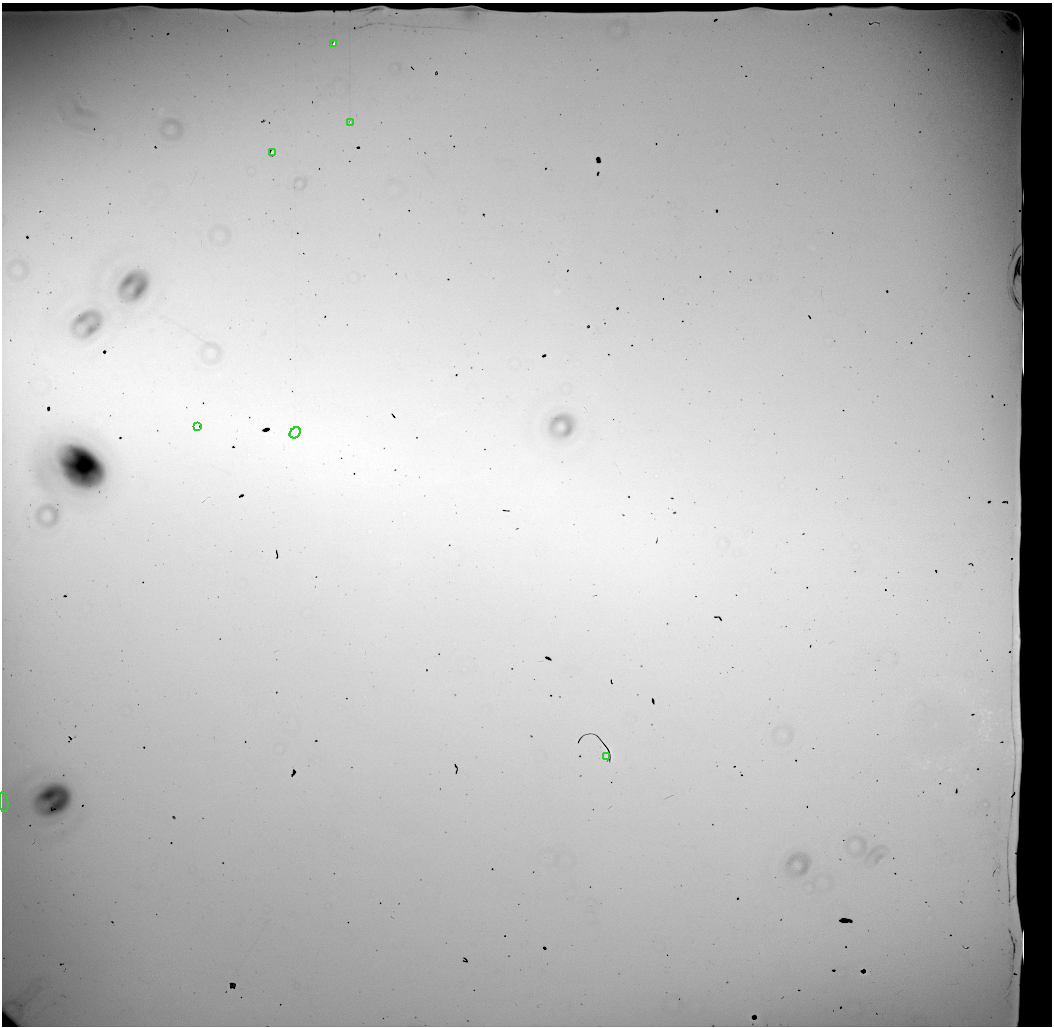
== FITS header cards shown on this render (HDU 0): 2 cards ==
NAXIS1  =                 1050 / length of data axis 1
NAXIS2  =                 1024 / length of data axis 2

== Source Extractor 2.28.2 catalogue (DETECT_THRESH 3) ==
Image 1050 x 1024 px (HDU 0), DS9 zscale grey, 1 PNG px = 1 image px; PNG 1054 x 1028 px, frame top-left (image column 1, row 1024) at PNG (2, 3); each listed source drawn as its Kron ellipse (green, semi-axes under 4 px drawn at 4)
Background 16700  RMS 96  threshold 287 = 3 sigma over >= 5 px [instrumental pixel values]
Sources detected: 10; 3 with non-positive FLUX_AUTO (blend fragments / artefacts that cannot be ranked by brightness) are neither listed nor drawn; the other 7 listed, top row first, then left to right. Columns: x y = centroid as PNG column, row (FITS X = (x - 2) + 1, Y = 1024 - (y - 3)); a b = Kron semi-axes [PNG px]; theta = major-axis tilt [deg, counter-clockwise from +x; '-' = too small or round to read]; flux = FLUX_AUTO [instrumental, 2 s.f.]
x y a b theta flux
334 44 3 3 - 18000
350 122 2 2 - 2700
273 152 3 2 - 8300
197 427 3 2 - 6100
295 433 6 5 - 15000
607 757 3 2 - 5800
4 802 10 4 -82 27000
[3 non-positive-flux detections neither listed nor drawn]